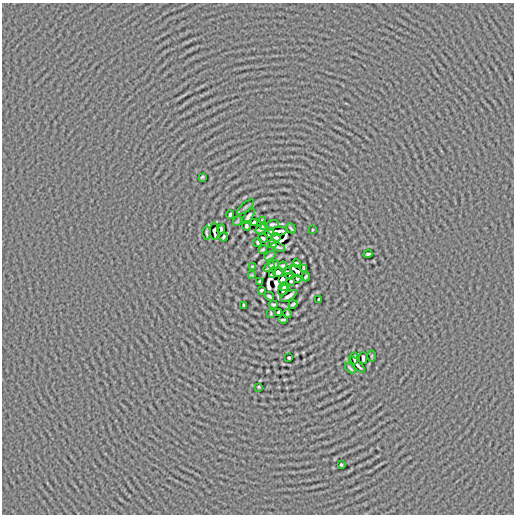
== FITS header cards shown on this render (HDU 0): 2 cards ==
NAXIS1  =                  512
NAXIS2  =                  512

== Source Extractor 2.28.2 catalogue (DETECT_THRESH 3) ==
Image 512 x 512 px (HDU 0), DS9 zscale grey, 1 PNG px = 1 image px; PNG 516 x 516 px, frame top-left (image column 1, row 512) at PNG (2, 3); each listed source drawn as its Kron ellipse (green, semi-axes under 4 px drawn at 4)
Background -2.08e-05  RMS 0.005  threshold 0.0149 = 3 sigma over >= 5 px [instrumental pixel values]
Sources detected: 69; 4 with non-positive FLUX_AUTO (blend fragments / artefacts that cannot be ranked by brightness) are neither listed nor drawn; the other 65 listed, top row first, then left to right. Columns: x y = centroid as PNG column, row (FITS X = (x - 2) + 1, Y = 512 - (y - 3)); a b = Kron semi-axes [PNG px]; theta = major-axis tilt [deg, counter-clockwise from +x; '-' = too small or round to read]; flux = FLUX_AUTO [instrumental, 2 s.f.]
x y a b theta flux
202 177 3 2 - 0.39
246 207 10 3 40 0.67
230 215 4 2 - 0.51
248 216 9 3 54 0.68
237 221 5 3 - 0.37
262 221 4 2 - 0.4
254 223 4 4 - 1.1
273 224 6 2 4 0.62
263 225 4 2 - 0.33
246 226 5 3 - 0.51
291 228 5 2 - 0.48
221 229 4 3 - 0.4
261 229 6 3 26 0.57
312 230 3 2 - 0.22
214 231 9 3 -88 0.22
278 231 10 3 5 0.36
207 233 7 2 -89 0.53
269 233 5 3 - 0.66
223 237 5 2 - 0.44
263 238 5 3 - 0.55
276 238 4 3 - 0.4
257 243 4 2 - 0.45
272 244 4 3 - 0.46
278 247 7 2 -19 0.55
263 249 4 3 - 0.48
368 254 4 3 - 0.51
270 256 6 2 31 0.57
296 263 4 3 - 0.52
273 265 5 3 - 0.67
252 266 3 2 - 0.22
283 266 4 3 - 0.56
269 267 6 2 40 0.69
304 269 4 3 - 0.44
296 271 8 3 -45 0.081
288 272 4 3 - 0.67
278 273 5 4 - 0.71
272 274 4 3 - 0.18
252 275 3 2 - 0.29
290 277 4 3 - 0.79
306 277 4 3 - 0.43
297 278 4 3 - 0.43
282 279 4 3 - 1.4
260 281 4 3 - 0.44
291 281 3 3 - 0.34
284 286 5 3 - 0.64
261 290 4 2 - 0.46
283 290 6 3 53 0.5
269 296 5 3 - 0.52
289 296 9 3 31 1.1
319 299 4 3 - 0.49
293 304 4 3 - 0.52
244 305 4 3 - 0.44
273 305 4 3 - 0.47
279 312 4 3 - 0.75
271 313 4 2 - 0.34
287 313 4 3 - 0.38
283 320 5 2 - 0.46
372 356 5 3 - 0.33
289 358 3 3 - 0.42
354 358 6 2 -86 0.56
363 358 6 3 -89 0.69
357 365 10 2 -48 0.7
350 368 6 2 -45 0.5
259 387 3 2 - 0.35
341 465 3 2 - 0.36
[4 non-positive-flux detections neither listed nor drawn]